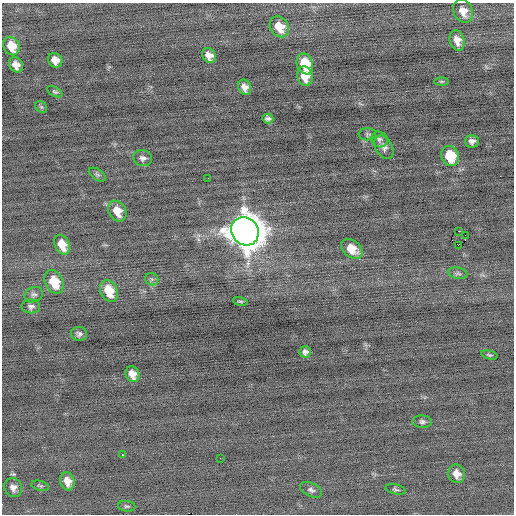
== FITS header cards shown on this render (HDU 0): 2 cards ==
NAXIS1  =                  512 / Axis length
NAXIS2  =                  512 / Axis length

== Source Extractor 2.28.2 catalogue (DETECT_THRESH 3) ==
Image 512 x 512 px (HDU 0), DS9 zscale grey, 1 PNG px = 1 image px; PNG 516 x 516 px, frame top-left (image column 1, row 512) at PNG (2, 3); each listed source drawn as its Kron ellipse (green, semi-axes under 4 px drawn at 4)
Background -0.0591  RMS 0.69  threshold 2.07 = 3 sigma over >= 5 px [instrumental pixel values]
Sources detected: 50; all 50 listed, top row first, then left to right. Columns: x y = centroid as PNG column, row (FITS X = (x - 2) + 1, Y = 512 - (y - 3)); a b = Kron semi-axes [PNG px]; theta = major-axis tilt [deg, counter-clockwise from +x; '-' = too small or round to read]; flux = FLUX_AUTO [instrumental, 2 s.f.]
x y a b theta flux
463 11 12 9 -64 470
279 27 11 9 -55 780
457 40 10 7 -73 370
11 46 10 7 -62 780
209 55 8 6 -56 330
55 60 8 7 - 370
305 64 11 8 -68 1400
16 65 8 6 -57 340
305 76 10 7 -78 560
441 81 7 3 0 55
245 87 8 6 -67 280
55 92 8 4 -28 87
41 107 6 5 - 78
268 119 5 5 - 150
367 134 8 6 4 98
379 139 8 7 - 140
472 141 7 6 - 200
384 147 12 8 -60 230
450 156 10 8 -66 1400
143 158 9 8 - 190
97 175 9 5 -33 120
208 178 3 2 - 36
117 211 11 8 -59 600
245 231 14 13 - 120000
459 231 4 2 - 4000
465 235 2 2 - 170
62 245 10 7 -64 700
458 245 3 2 - 12000
352 249 12 8 -37 750
458 273 9 5 -10 140
152 279 7 6 - 100
54 282 12 9 -64 1200
109 291 11 8 -66 1100
34 295 9 7 27 160
240 302 7 3 -10 64
31 306 9 7 1 160
79 334 8 7 - 150
305 352 6 5 - 180
489 355 8 4 -13 76
132 374 8 6 -62 450
422 422 10 6 -2 140
122 455 3 3 - 540
220 458 2 2 - 110
457 474 9 8 - 410
67 481 9 7 -73 430
40 486 9 5 -13 97
13 487 10 8 -65 260
396 489 10 5 -14 100
311 490 12 6 -24 160
127 506 9 5 -6 98